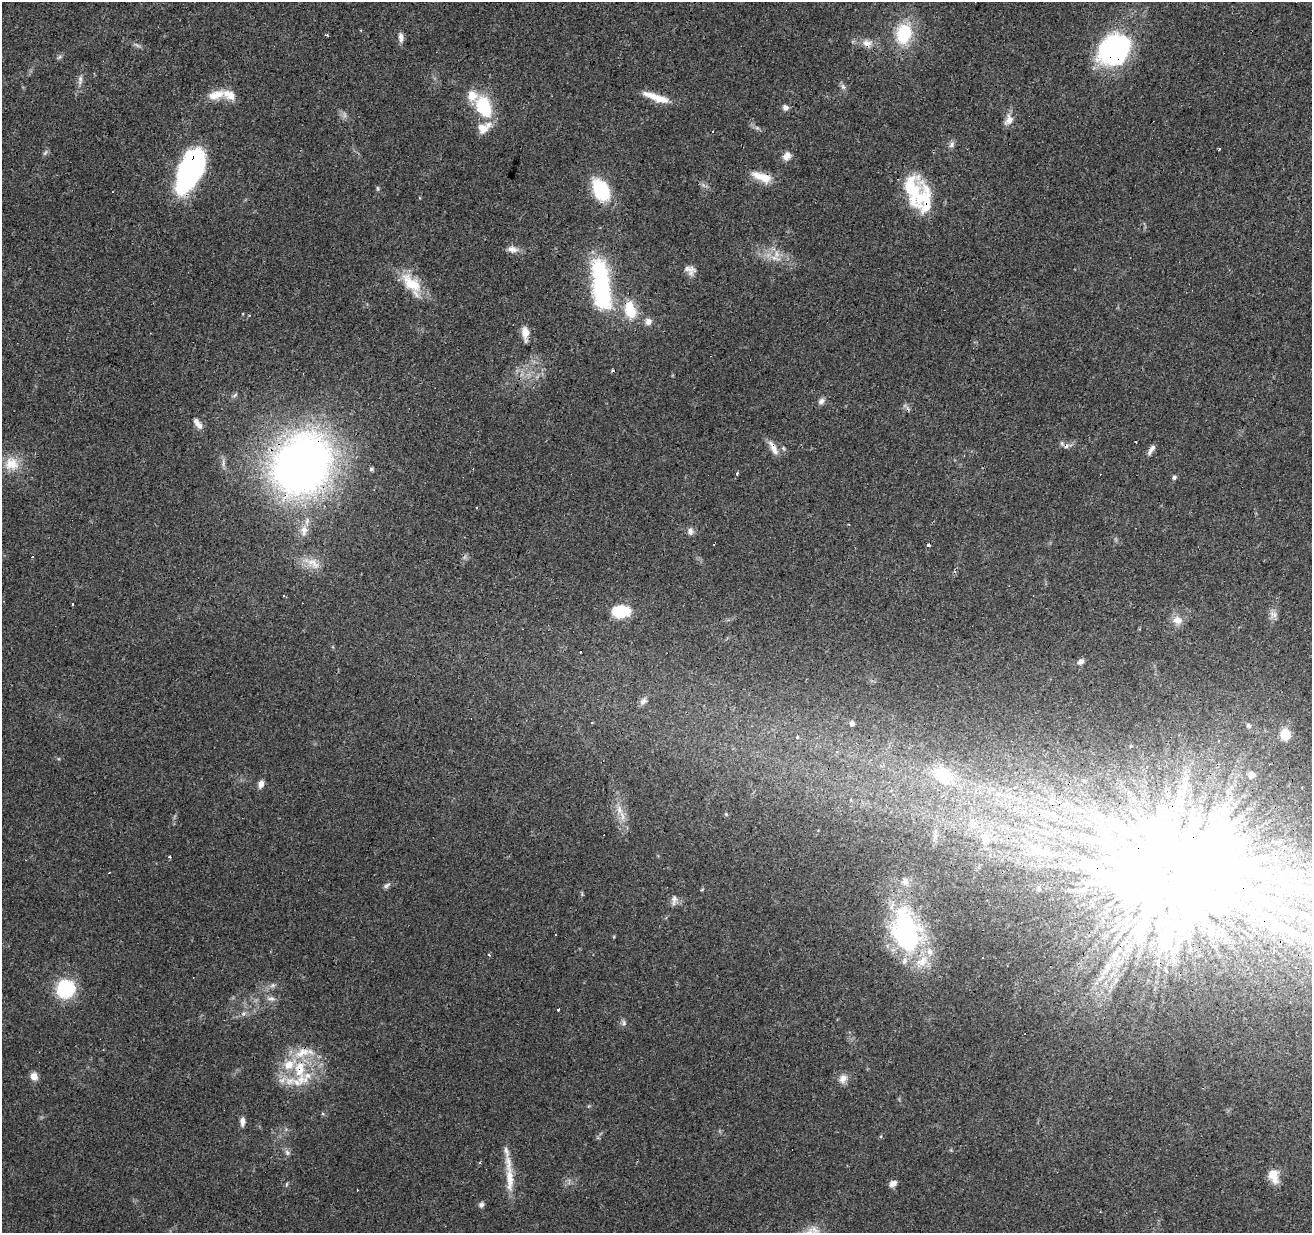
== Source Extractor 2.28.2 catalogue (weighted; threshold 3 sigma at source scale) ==
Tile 10 of 4 x 4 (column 2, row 3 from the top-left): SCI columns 1311-2620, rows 1447-2677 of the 5245 x 5417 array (HDU 1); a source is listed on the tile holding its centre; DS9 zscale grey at full resolution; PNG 1314 x 1235 px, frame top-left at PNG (2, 2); no overlay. Shown black and unused: <1% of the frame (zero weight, under 3 of 4 exposures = <1% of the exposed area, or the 3 px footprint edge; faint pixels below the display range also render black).
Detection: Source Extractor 2.28.2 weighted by HDU 2 'WHT'; one run over the whole footprint, this tile lists its part. Background 0.0451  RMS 0.0046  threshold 0.0206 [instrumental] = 3 sigma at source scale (4.5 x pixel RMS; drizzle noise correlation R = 1.50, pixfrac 1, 0.0396/0.0396 arcsec/px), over >= 5 px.
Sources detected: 146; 3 too faint to see at this stretch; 15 inside a brighter object's white glare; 19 cosmic-ray / hot-pixel residue — not listed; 22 inside a brighter listed object's ellipse — not listed separately; the other 87 listed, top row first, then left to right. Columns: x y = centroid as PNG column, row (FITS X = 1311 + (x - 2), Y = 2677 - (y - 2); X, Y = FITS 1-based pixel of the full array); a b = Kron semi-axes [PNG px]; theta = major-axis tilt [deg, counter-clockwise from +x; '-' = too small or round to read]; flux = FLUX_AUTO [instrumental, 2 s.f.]
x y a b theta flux
327 34 3 3 - 0.91
904 34 22 16 76 25
401 37 13 6 -84 2.4
867 43 15 10 -7 4.1
1114 49 37 31 55 70
59 57 8 4 9 0.86
80 80 14 6 88 2.2
843 87 9 6 -73 1.4
216 95 23 11 13 7.4
655 97 33 7 -20 8.6
483 104 18 15 60 16
785 107 6 6 - 2.4
1009 120 14 11 68 4.1
483 129 15 15 - 5.4
713 131 3 3 - 2.4
952 144 9 7 67 1.7
45 153 9 4 54 1
787 156 10 8 45 3.5
190 171 42 21 65 92
764 177 20 13 -21 7.3
378 189 6 4 -83 0.69
601 190 15 10 -63 47
924 201 43 25 -87 22
512 249 15 9 -11 3.1
776 254 12 8 -78 3.7
690 270 15 10 -22 3.3
411 283 8 5 -54 36
601 286 62 19 -83 61
630 310 23 13 -75 14
648 322 9 9 - 2.6
525 333 14 7 -86 5.8
235 395 8 4 36 0.89
821 401 10 7 44 1.9
198 423 16 7 -53 2.9
1062 443 6 6 - 1
773 448 22 7 -62 4
1151 449 14 5 60 2.1
11 464 20 19 - 9.6
302 464 53 45 54 350
371 469 5 5 - 0.89
737 473 3 2 - 2
1174 477 6 5 - 1
304 530 15 10 -88 4.7
690 531 9 8 - 2.1
928 545 3 3 - 3.7
32 557 3 3 - 14
314 564 17 10 -62 5.1
284 595 3 2 - 0.67
621 611 19 12 1 15
1273 614 13 8 -12 2.3
1177 620 14 12 -13 4.3
580 652 3 3 - 1.2
1081 661 8 6 34 1.8
643 701 12 7 35 2.1
852 723 5 5 - 2
1248 725 8 6 -44 1
1285 735 6 6 - 27
797 737 3 3 - 2.2
943 773 33 21 -14 16
261 784 10 6 77 2.6
619 810 13 7 -75 4
973 823 17 11 -60 6.6
985 839 18 11 -77 8.5
1037 852 33 16 -28 18
170 857 3 3 - 1.5
1194 869 142 131 -83 420
387 885 11 5 29 1.4
674 900 14 7 82 2.4
906 931 60 37 -74 77
555 934 3 2 - 0.45
273 985 8 6 35 1.3
65 989 15 14 - 34
271 999 12 7 0 2
559 1009 3 3 - 1.3
243 1014 8 5 58 1.2
624 1023 9 6 -89 1.2
289 1065 18 13 38 11
300 1070 29 11 77 14
34 1076 9 8 - 3.5
843 1079 15 8 49 3.1
323 1114 5 3 - 0.51
242 1122 10 6 -88 2.4
287 1153 9 6 -51 1.4
1273 1176 17 11 -77 6.2
510 1179 43 9 -89 9.8
893 1183 9 6 32 2.3
481 1205 7 6 - 1.3
Overlapping masked pixels (flux is a lower limit): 9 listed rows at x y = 1114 49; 190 171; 924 201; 630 310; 773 448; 302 464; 1194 869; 906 931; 300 1070